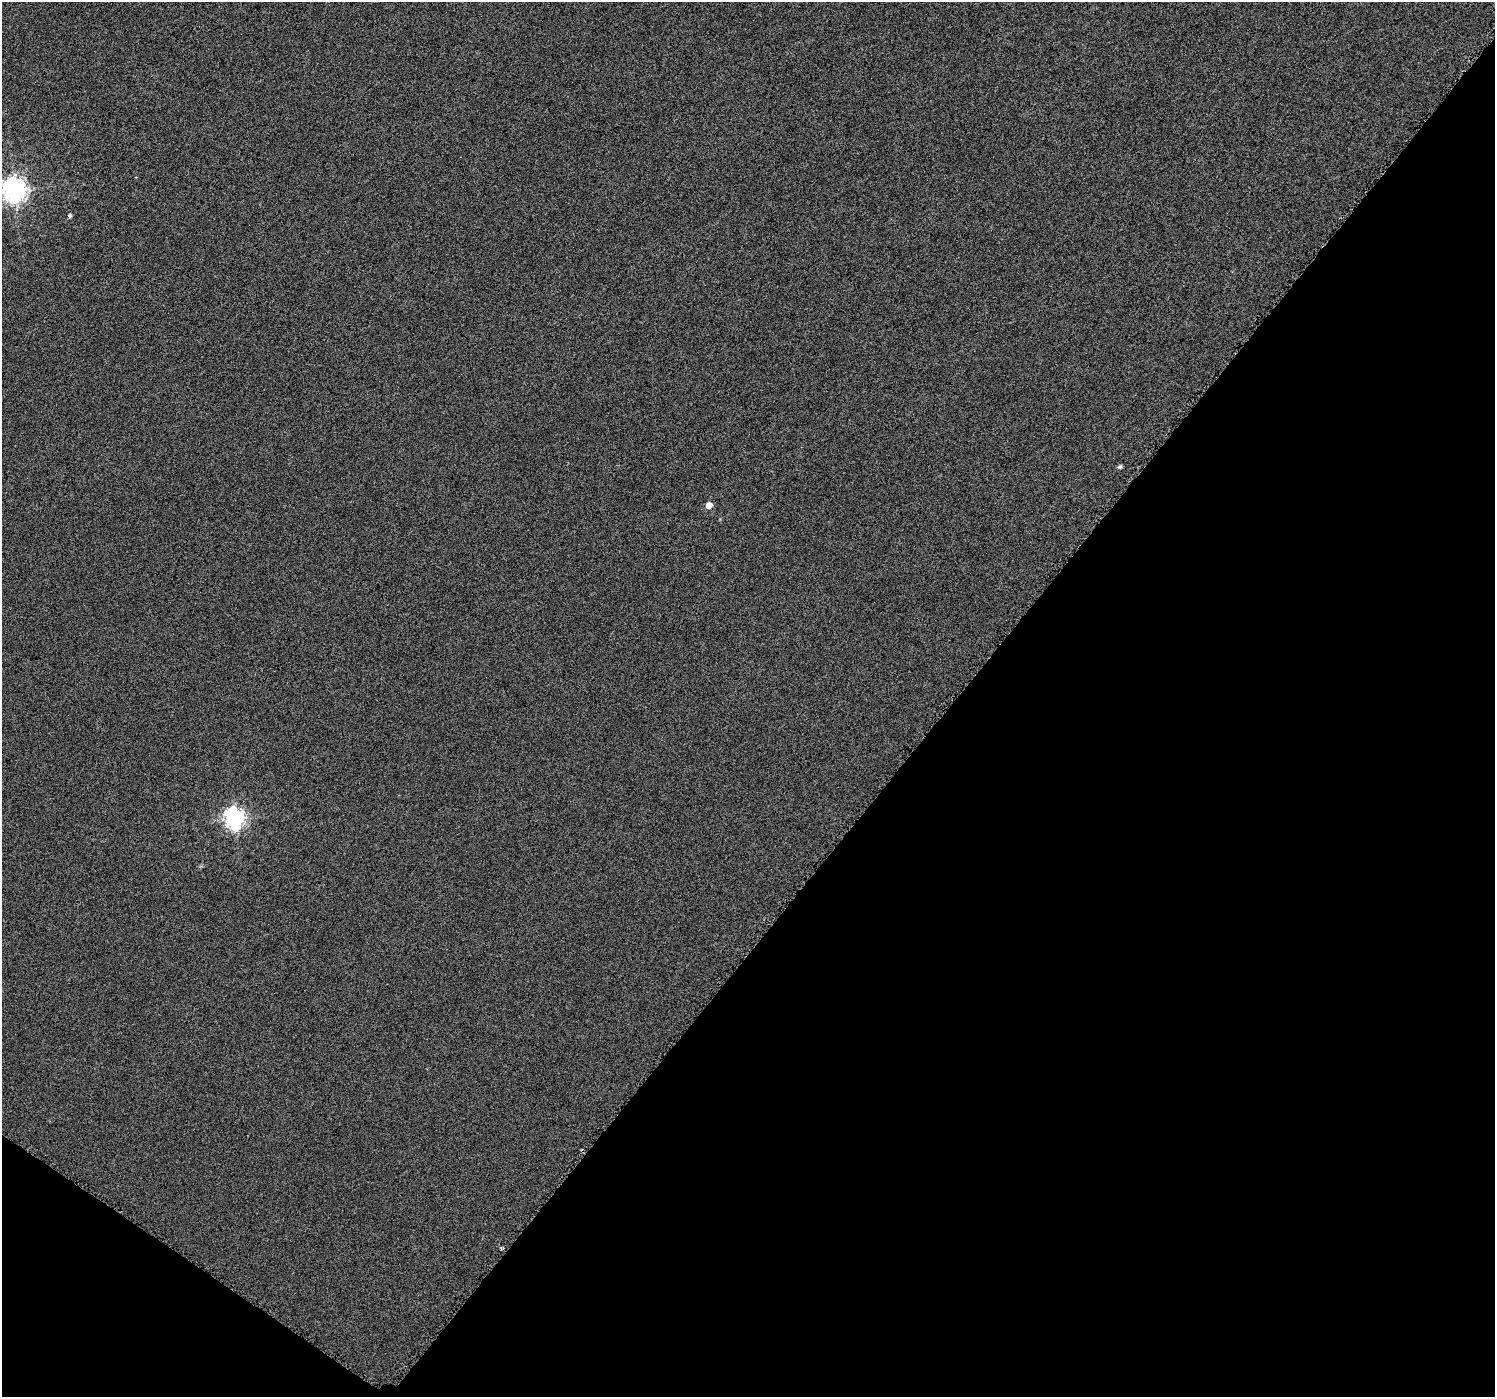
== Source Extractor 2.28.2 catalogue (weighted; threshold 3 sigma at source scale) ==
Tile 15 of 4 x 4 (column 3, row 4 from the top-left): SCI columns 2997-4489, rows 257-1651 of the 5985 x 6026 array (HDU 1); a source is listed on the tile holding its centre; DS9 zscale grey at full resolution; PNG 1497 x 1399 px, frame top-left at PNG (2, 2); no overlay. Shown black and unused: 39% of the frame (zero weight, under 3 of 6 exposures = <1% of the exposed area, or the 3 px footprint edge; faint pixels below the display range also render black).
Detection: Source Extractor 2.28.2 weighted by HDU 2 'WHT'; one run over the whole footprint, this tile lists its part. Background 0.00113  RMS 0.0038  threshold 0.0154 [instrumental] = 3 sigma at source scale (4.09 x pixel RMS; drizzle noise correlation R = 1.36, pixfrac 0.8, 0.0396/0.0396 arcsec/px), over >= 5 px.
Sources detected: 5; all 5 listed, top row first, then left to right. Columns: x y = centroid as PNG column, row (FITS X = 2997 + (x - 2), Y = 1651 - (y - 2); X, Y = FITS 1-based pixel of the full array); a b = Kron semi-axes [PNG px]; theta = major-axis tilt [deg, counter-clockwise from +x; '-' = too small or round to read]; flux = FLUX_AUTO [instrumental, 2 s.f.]
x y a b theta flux
14 190 8 8 - 290
70 216 5 4 - 0.6
1120 467 5 5 - 0.77
709 505 5 5 - 3.6
234 818 8 7 - 170
Isophote crosses this tile's border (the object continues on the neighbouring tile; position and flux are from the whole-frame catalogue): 1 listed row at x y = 14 190